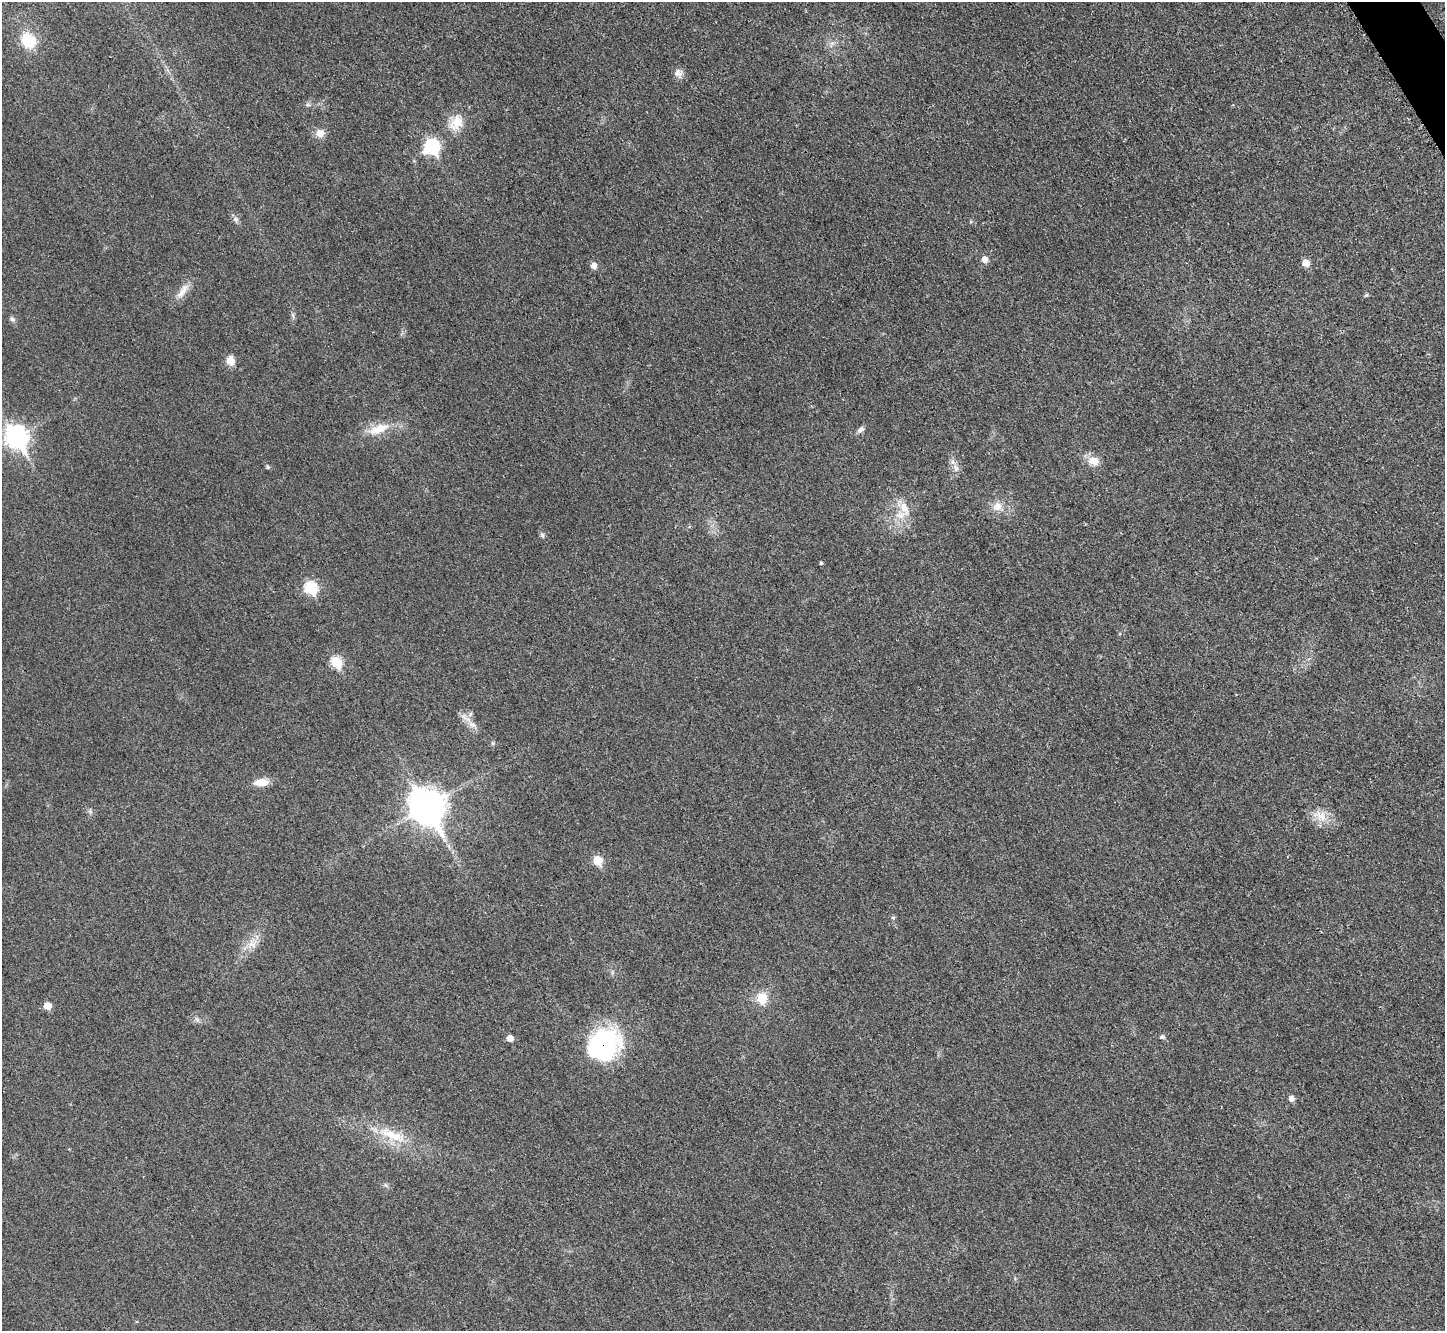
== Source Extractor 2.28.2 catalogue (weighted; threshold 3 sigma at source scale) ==
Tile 10 of 4 x 4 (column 2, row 3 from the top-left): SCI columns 1462-2904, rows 1635-2963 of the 5798 x 5788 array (HDU 1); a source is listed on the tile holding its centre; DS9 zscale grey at full resolution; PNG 1447 x 1333 px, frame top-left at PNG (2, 2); no overlay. Shown black and unused: <1% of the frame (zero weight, under 3 of 4 exposures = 1% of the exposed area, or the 3 px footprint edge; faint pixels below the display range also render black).
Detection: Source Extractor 2.28.2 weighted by HDU 2 'WHT'; one run over the whole footprint, this tile lists its part. Background 0.0298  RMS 0.0057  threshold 0.0259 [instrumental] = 3 sigma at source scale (4.5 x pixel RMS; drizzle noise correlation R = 1.50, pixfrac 1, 0.05/0.05 arcsec/px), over >= 5 px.
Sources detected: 45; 1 inside a brighter listed object's ellipse — not listed separately; the other 44 listed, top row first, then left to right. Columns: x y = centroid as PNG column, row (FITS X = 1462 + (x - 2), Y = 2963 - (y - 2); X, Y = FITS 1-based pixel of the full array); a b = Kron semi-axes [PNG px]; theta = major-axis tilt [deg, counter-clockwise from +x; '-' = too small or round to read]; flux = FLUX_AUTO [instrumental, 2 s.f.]
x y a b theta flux
28 40 15 12 -50 20
832 43 7 4 19 1.5
678 73 13 9 -60 3.4
308 105 6 4 -17 0.99
456 122 24 16 58 12
320 133 10 9 - 5.2
432 147 8 8 - 85
236 219 8 7 - 1.7
985 259 6 6 - 4.2
1306 263 6 6 - 7.2
594 265 6 6 - 3.8
183 291 26 8 55 6.2
1366 295 5 4 - 0.87
12 319 8 6 -51 1.6
230 360 11 9 -72 5.5
378 429 31 12 19 12
861 430 11 6 26 2.1
17 437 10 8 -58 330
1094 461 15 11 -14 6.5
268 467 5 4 - 1
956 468 11 6 -72 2.8
997 507 16 13 -23 6.7
904 508 22 11 -63 8.9
542 535 8 5 -70 1.3
821 563 4 4 - 0.82
311 588 7 6 - 53
336 662 6 6 - 37
470 714 7 5 47 1.3
466 718 20 6 -32 3.8
493 743 5 5 - 0.86
261 782 19 9 5 6.7
427 807 13 10 -57 1200
1320 816 23 12 -28 9
598 861 6 5 - 20
893 917 6 4 0 0.78
252 944 14 10 -9 5.2
762 998 14 12 -87 11
47 1006 5 5 - 9.2
1162 1037 8 6 4 1.3
510 1038 5 5 - 4.7
604 1045 39 32 41 72
1292 1099 6 5 - 3.1
395 1136 31 14 -17 17
386 1185 7 4 -53 1
Overlapping masked pixels (flux is a lower limit): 1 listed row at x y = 604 1045